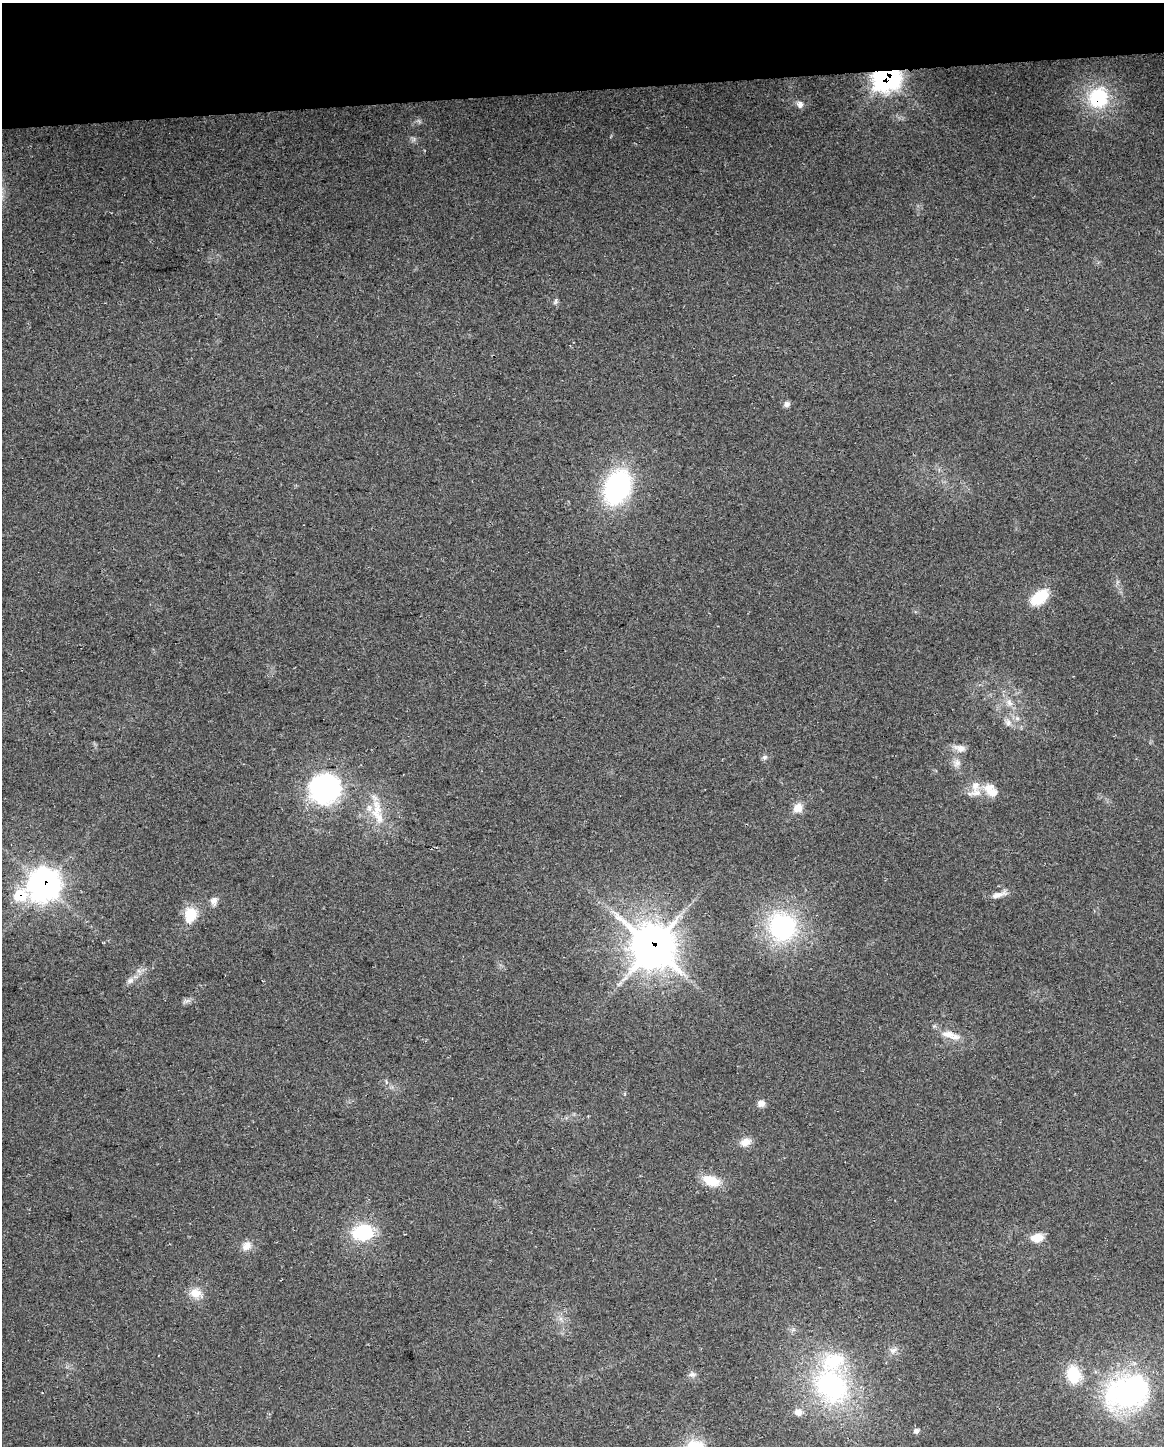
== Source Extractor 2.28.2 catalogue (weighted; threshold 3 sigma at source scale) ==
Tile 3 of 4 x 3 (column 3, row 1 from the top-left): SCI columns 2355-3516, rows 2949-4392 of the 4710 x 4405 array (HDU 1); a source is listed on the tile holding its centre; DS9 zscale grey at full resolution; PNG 1166 x 1448 px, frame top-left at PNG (2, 3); no overlay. Shown black and unused: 6% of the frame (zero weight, under 2 of 3 exposures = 2% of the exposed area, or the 3 px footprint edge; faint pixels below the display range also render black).
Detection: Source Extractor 2.28.2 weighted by HDU 2 'WHT'; one run over the whole footprint, this tile lists its part. Background 0.192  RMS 0.013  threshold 0.0605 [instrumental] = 3 sigma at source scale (4.5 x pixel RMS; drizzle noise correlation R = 1.50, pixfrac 1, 0.0396/0.0396 arcsec/px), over >= 5 px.
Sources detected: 45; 2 inside a brighter listed object's ellipse — not listed separately; the other 43 listed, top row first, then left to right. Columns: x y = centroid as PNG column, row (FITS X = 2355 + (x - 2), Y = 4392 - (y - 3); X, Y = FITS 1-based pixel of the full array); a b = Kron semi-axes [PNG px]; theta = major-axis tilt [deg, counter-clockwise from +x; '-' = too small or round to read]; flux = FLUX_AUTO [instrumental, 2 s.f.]
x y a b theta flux
886 78 13 10 2 490
1098 98 25 23 78 77
800 104 9 8 - 5.1
555 301 8 4 81 2.6
787 404 8 6 4 4.4
617 487 33 23 66 190
1040 597 21 12 36 41
1009 703 11 7 -45 7
1008 723 9 8 - 6.4
960 748 17 9 -13 9.1
764 757 8 6 43 3.2
957 763 12 8 66 7.2
975 786 14 11 80 13
325 788 31 29 28 200
992 793 19 14 -18 18
798 808 13 10 49 13
377 809 28 14 82 33
44 885 14 13 - 920
998 895 21 7 17 9.1
20 896 11 10 - 50
214 901 11 9 -90 6.5
190 915 20 15 77 27
782 927 33 31 -69 160
652 946 16 15 - 2800
130 981 10 7 27 5.4
263 981 3 2 - 1
187 1001 7 4 19 3.5
948 1034 19 9 -10 15
761 1103 9 8 - 6.5
745 1142 14 10 20 11
711 1181 21 12 -18 26
363 1232 22 17 12 69
405 1234 3 2 - 1.8
1037 1238 12 8 3 21
247 1246 13 10 56 10
195 1293 16 12 -4 15
893 1350 10 7 33 5.8
692 1374 9 7 -8 4.4
1073 1374 18 14 -77 45
831 1386 41 31 -47 210
1126 1392 37 26 15 260
798 1412 11 8 -22 9.5
916 1431 6 6 - 4.3
Overlapping masked pixels (flux is a lower limit): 5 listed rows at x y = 886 78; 1098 98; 44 885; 20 896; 652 946